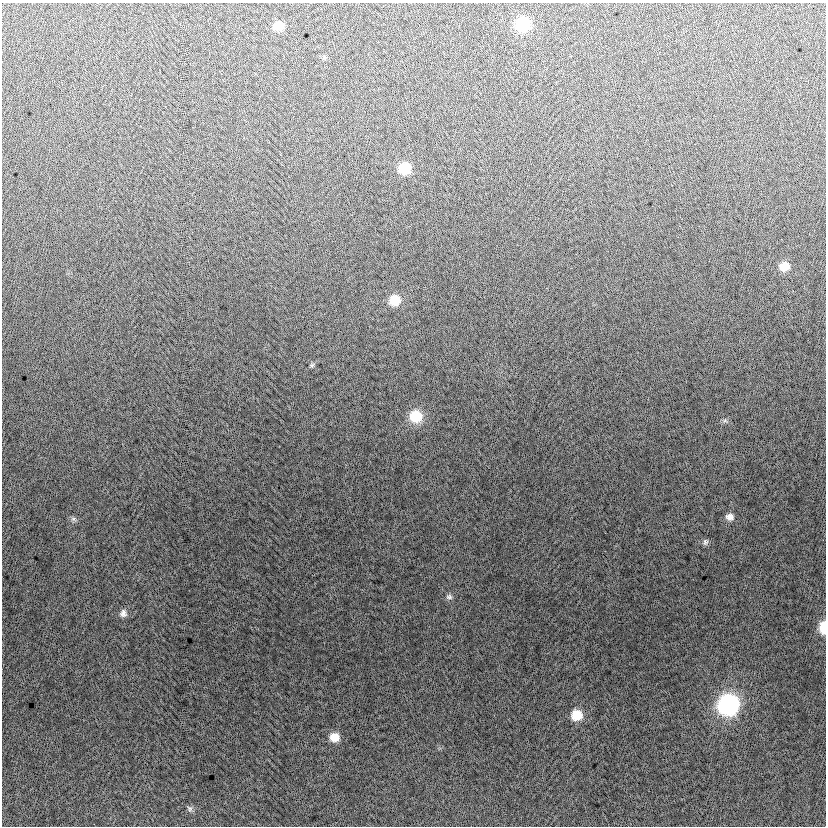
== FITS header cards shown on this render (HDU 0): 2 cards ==
NAXIS1  =                  824
NAXIS2  =                  824

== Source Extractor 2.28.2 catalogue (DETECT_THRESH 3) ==
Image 824 x 824 px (HDU 0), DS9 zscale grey, 1 PNG px = 1 image px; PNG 828 x 828 px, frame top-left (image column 1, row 824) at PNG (2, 3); no overlay
Background -9.13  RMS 12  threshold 37.1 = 3 sigma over >= 5 px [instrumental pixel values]
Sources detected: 18; all 18 listed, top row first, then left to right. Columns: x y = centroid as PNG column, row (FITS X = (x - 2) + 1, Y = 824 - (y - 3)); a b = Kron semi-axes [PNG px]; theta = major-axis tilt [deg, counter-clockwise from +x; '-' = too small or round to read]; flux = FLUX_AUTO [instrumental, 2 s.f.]
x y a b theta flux
523 24 10 10 - 62000
278 26 10 9 - 13000
405 168 10 9 - 27000
784 266 10 8 11 13000
394 300 10 10 - 20000
312 365 5 4 - 1200
416 416 12 11 - 27000
725 421 7 4 -18 1500
730 517 10 8 -2 5200
73 519 9 6 -27 2300
705 542 8 7 - 2300
449 597 9 7 0 2700
123 613 10 9 - 4200
823 627 10 6 90 23000
728 705 11 11 - 280000
576 715 10 9 - 20000
334 737 9 9 - 12000
190 809 9 7 -67 2500
At the frame edge (FLAGS 8, measured only in part): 1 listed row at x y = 823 627